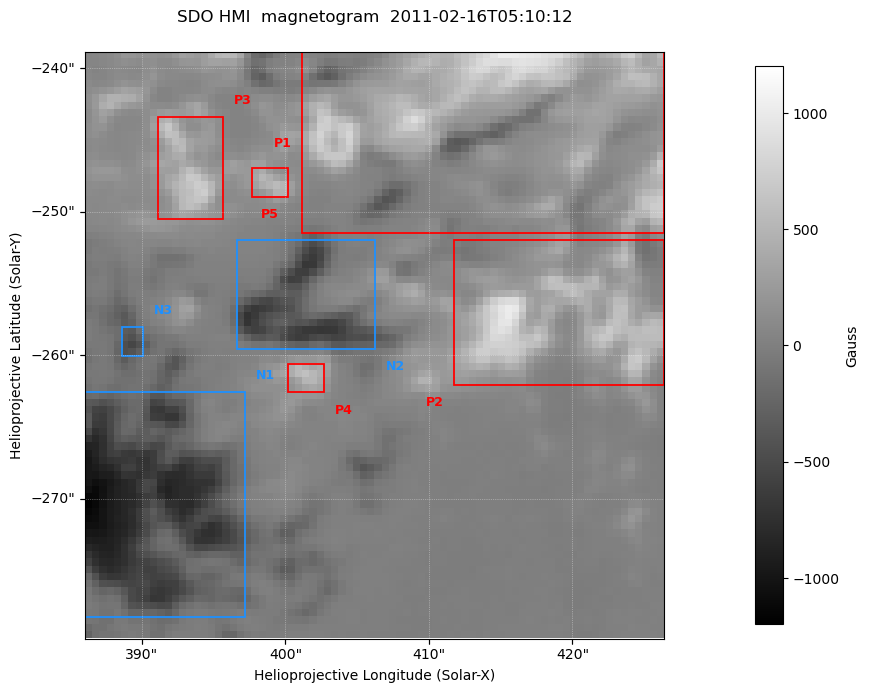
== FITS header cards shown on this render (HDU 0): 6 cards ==
TELESCOP= 'SDO'
INSTRUME= 'HMI'
DATE-OBS= '2011-02-16T05:10:12'
CTYPE1  = 'HPLN-TAN'
CTYPE2  = 'HPLT-TAN'
BUNIT   = 'Gauss'

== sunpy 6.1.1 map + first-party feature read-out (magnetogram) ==
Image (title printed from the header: SDO HMI  magnetogram  2011-02-16T05:10:12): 80 x 81 px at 0.504 arcsec/px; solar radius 971 arcsec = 1926 px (partial field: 0.1% of the solar disc is inside the frame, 100% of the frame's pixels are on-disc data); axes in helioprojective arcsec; data unit Gauss (BUNIT, on the colour bar)
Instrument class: MAGNETOGRAM — BUNIT 'gauss'
Display: grey scale clipped to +-1200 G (the 99.5th-percentile rule alone would give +-972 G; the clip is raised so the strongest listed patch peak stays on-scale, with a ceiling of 1500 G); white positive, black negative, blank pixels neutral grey
Flux patches: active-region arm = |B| over 3 px >= 454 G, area >= 9 px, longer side >= 3 px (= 1.5 arcsec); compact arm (3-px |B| >= 300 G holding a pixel >= 400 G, >= 4 px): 8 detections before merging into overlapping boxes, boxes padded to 3 px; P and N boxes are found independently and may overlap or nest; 7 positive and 4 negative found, the strongest 5 + 3 listed = drawn (cap 20) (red P1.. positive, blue N1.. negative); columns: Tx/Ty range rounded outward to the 2 arcsec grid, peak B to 10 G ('>+1200(sat)' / '<-1200(sat)' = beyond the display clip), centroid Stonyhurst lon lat
Positive patches:
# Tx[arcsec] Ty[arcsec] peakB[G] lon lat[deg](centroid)
P1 400..428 -252..-238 +1020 +27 -21
P2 412..428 -262..-252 +1020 +28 -21
P3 390..396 -252..-242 +730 +26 -21
P4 400..404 -264..-260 +600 +26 -22
P5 396..400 -250..-246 +550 +26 -21
Negative patches:
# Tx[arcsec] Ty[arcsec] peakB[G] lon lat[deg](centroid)
N1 386..398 -278..-262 -1170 +26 -22
N2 396..406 -260..-252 -730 +26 -21
N3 388..390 -260..-258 -540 +26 -22
Bipolar pairs (each listed P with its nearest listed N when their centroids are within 0.25 R_sun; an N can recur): P1-N2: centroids ~20 arcsec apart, P1 is north-west of N2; P2-N2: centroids ~20 arcsec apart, P2 is west of N2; P3-N2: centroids ~10 arcsec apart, P3 is north-east of N2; P4-N2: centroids ~0 arcsec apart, P4 is south of N2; P5-N2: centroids ~10 arcsec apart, P5 is north of N2